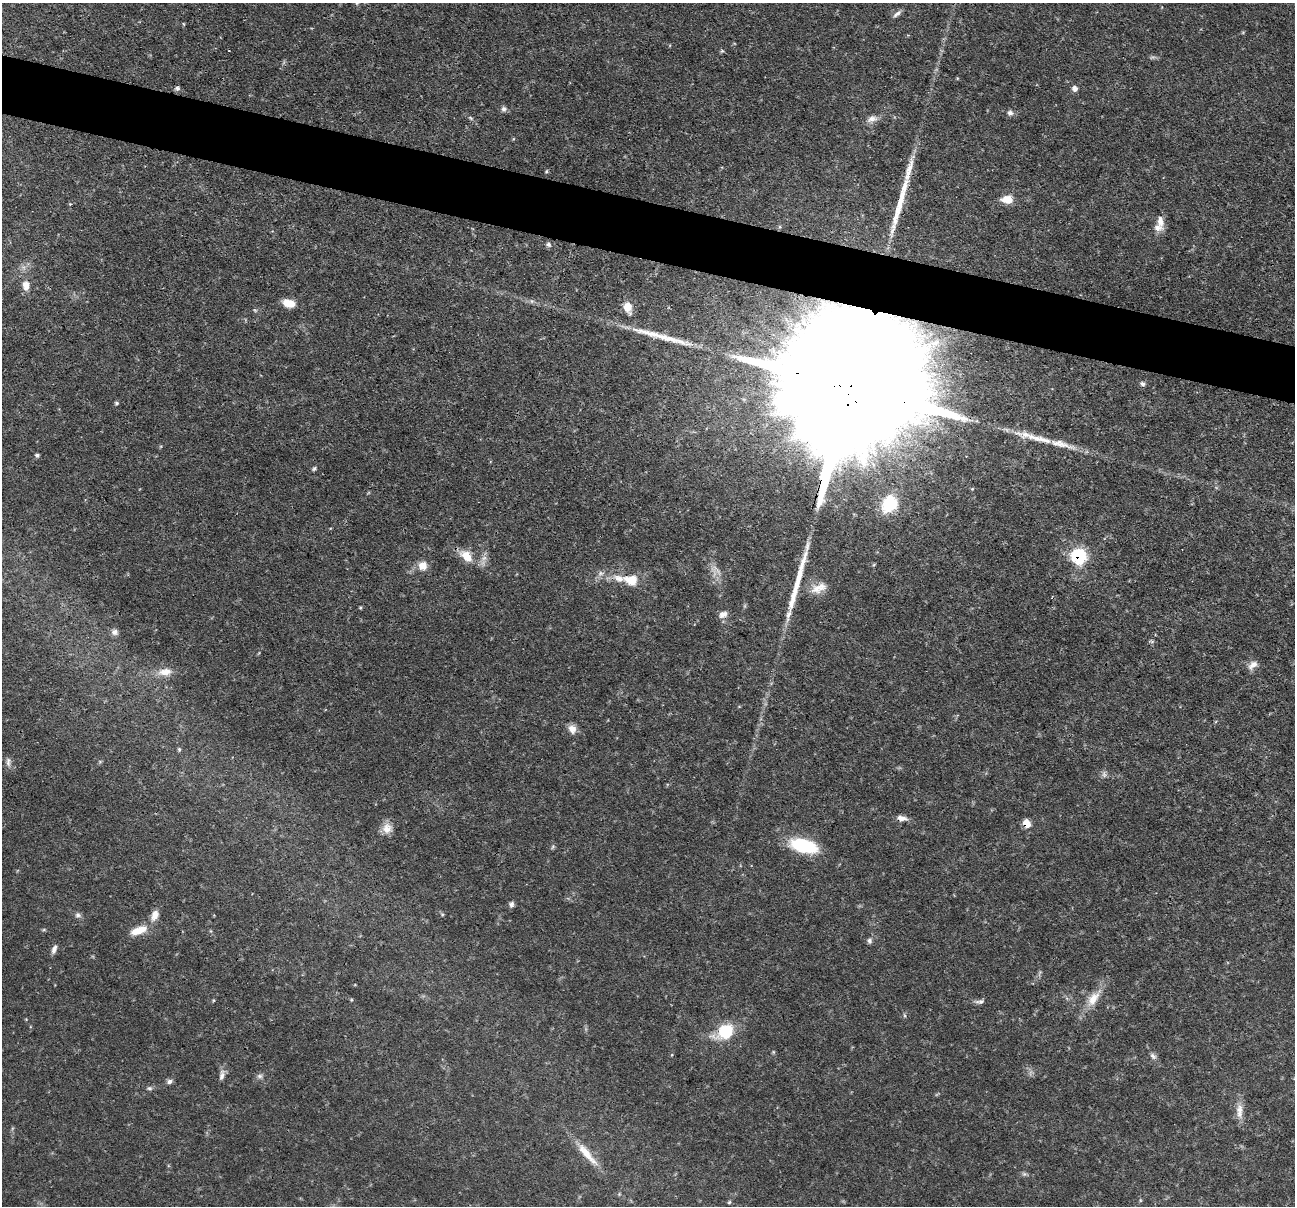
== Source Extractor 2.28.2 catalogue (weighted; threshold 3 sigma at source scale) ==
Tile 11 of 4 x 4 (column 3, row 3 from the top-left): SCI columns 2588-3880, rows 1455-2658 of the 5176 x 5193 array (HDU 1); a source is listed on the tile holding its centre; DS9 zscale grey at full resolution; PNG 1297 x 1208 px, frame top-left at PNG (2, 3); no overlay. Shown black and unused: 5% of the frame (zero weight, under 3 of 4 exposures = <1% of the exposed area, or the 3 px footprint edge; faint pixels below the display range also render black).
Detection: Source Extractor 2.28.2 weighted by HDU 2 'WHT'; one run over the whole footprint, this tile lists its part. Background 0.0635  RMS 0.0044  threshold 0.0198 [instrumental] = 3 sigma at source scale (4.5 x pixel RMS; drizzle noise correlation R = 1.50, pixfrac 1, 0.05/0.05 arcsec/px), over >= 5 px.
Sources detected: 76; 2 too faint to see at this stretch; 3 long thin detections or spike segments (spike, bleed or trail) — not listed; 3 inside a brighter listed object's ellipse — not listed separately; the other 68 listed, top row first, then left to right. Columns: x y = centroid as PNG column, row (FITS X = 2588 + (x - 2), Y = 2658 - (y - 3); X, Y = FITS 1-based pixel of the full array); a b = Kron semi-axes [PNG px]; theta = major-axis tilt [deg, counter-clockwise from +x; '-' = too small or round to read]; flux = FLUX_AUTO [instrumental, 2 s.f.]
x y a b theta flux
357 3 6 5 - 0.73
897 14 13 5 38 1.7
177 88 6 5 - 1.2
1075 88 6 6 - 2.1
504 109 8 6 -6 1.3
1010 113 8 7 - 1.6
470 118 8 3 -45 0.77
872 119 16 8 13 2.8
513 139 5 3 - 0.36
546 171 4 4 - 0.54
1007 199 12 8 -3 6.1
900 202 54 8 75 14
1160 221 17 8 -78 3.7
548 245 8 6 -16 1.3
26 286 11 8 -83 3.8
532 301 6 6 - 0.91
289 303 12 7 -16 6.6
628 307 16 10 -73 5.2
1142 384 7 6 - 1.2
850 387 119 25 72 61000
116 403 5 4 - 0.71
1060 443 47 9 -20 10
37 455 5 4 - 0.93
314 468 6 4 56 0.76
889 504 20 16 58 19
466 556 16 10 -43 7.6
1079 556 9 8 - 39
484 558 8 6 44 1.9
423 566 11 10 - 4.4
600 573 8 7 - 1.8
631 580 15 10 -12 8.8
819 588 23 12 22 6.2
360 608 5 3 - 0.47
723 614 12 8 24 2.4
114 632 9 8 - 1.8
1253 665 14 8 43 2.9
165 672 20 10 7 5.3
572 729 11 10 - 3.2
179 749 6 4 -87 0.68
8 762 13 6 88 1.7
901 818 11 6 -8 3.1
1026 823 7 6 - 7.1
387 828 14 13 - 4.7
804 846 26 12 -15 30
553 847 7 5 60 0.72
511 904 7 6 - 1.4
442 914 5 4 - 0.6
78 915 9 7 -14 1.4
155 915 14 8 69 3.8
139 930 21 9 20 7.6
869 941 7 6 - 1.2
54 949 11 5 69 1.9
1093 999 26 12 53 8.2
351 1000 5 3 - 0.38
980 1001 13 6 5 1.5
904 1015 6 4 -70 0.58
725 1032 19 14 29 20
773 1052 5 4 - 0.51
1153 1056 10 6 -46 1.6
222 1075 16 7 77 2.3
260 1076 8 6 0 1.3
170 1081 7 6 - 1.4
149 1088 7 5 0 0.93
1240 1110 15 10 -86 4.2
587 1154 40 9 -49 9
1024 1174 7 5 -20 0.93
1140 1200 6 3 -72 0.49
729 1202 5 4 - 0.61
Overlapping masked pixels (flux is a lower limit): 4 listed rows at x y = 850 387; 1079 556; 901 818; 1026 823
Isophote crosses this tile's border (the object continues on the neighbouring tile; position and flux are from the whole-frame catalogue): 1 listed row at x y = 357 3